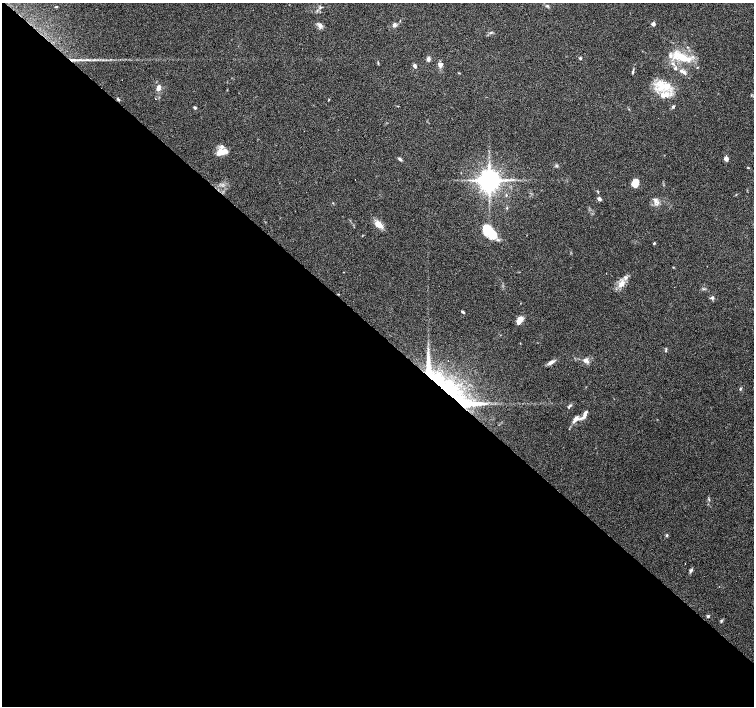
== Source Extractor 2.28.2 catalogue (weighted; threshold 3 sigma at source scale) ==
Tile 14 of 4 x 4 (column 2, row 4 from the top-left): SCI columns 1505-3007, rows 161-1568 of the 6017 x 6020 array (HDU 1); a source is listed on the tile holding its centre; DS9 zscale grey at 2 x 2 block average (1 PNG px = mean of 2 x 2 image px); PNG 756 x 708 px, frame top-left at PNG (2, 3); no overlay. Shown black and unused: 53% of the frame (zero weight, under 3 of 6 exposures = <1% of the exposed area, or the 3 px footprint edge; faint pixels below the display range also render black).
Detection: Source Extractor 2.28.2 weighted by HDU 2 'WHT'; one run over the whole footprint, this tile lists its part. Background 0.0985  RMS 0.0045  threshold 0.0185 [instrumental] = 3 sigma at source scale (4.09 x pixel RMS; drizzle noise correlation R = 1.36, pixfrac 0.8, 0.0396/0.0396 arcsec/px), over >= 5 px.
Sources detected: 74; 4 cosmic-ray / hot-pixel residue — not listed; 13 inside a brighter listed object's ellipse — not listed separately; the other 57 listed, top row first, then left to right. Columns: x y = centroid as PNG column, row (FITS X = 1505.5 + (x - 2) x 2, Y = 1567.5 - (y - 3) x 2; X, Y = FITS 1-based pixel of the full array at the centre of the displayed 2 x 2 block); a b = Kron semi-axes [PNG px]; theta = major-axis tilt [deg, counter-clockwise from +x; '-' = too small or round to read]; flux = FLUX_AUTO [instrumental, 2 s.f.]
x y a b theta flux
547 6 5 3 - 1.3
56 7 4 2 - 0.63
320 7 4 3 - 1.5
653 24 2 2 - 6.6
320 25 8 5 -34 3.4
394 25 4 4 - 3.6
490 33 4 3 - 1.4
681 57 29 8 -22 24
580 58 4 3 - 1.2
428 59 5 4 - 3.3
85 60 14 2 6 3.9
378 63 5 2 - 0.82
673 63 5 3 - 2
439 64 8 4 -75 3.1
415 66 4 3 - 2.8
675 68 5 3 - 1.8
633 72 6 2 72 1.4
684 72 7 4 -23 3.1
459 73 3 2 - 0.57
660 85 19 11 -55 20
159 87 7 4 79 5
118 99 5 3 - 1.2
155 99 2 2 - 0.33
673 107 4 3 - 1.8
195 108 3 3 - 1.6
225 151 15 9 -13 10
400 159 6 3 -41 1.9
726 159 4 4 - 4.7
556 166 3 2 - 0.92
748 168 3 2 - 0.66
489 180 5 5 - 1200
635 183 7 6 - 13
506 195 3 2 - 0.76
599 199 3 3 - 3.4
656 201 10 6 -51 4.8
507 208 3 2 - 0.62
378 224 9 6 -44 10
492 234 15 9 -48 28
654 243 3 3 - 1.2
673 267 3 2 - 0.52
621 284 10 7 64 8.2
712 298 5 4 - 1.8
463 312 4 2 - 1.6
519 320 9 5 58 8.8
666 350 6 2 75 1
585 360 8 6 -11 4
448 361 2 2 - 0.62
551 362 10 4 25 4
740 389 4 3 - 0.97
449 391 50 20 -47 110
569 407 5 3 - 1.4
585 414 12 5 69 4.9
576 419 11 5 51 6.4
667 535 4 3 - 1.2
691 570 5 3 - 2.3
708 616 3 3 - 1.6
721 621 4 3 - 1.1
Overlapping masked pixels (flux is a lower limit): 2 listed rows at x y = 118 99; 449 391